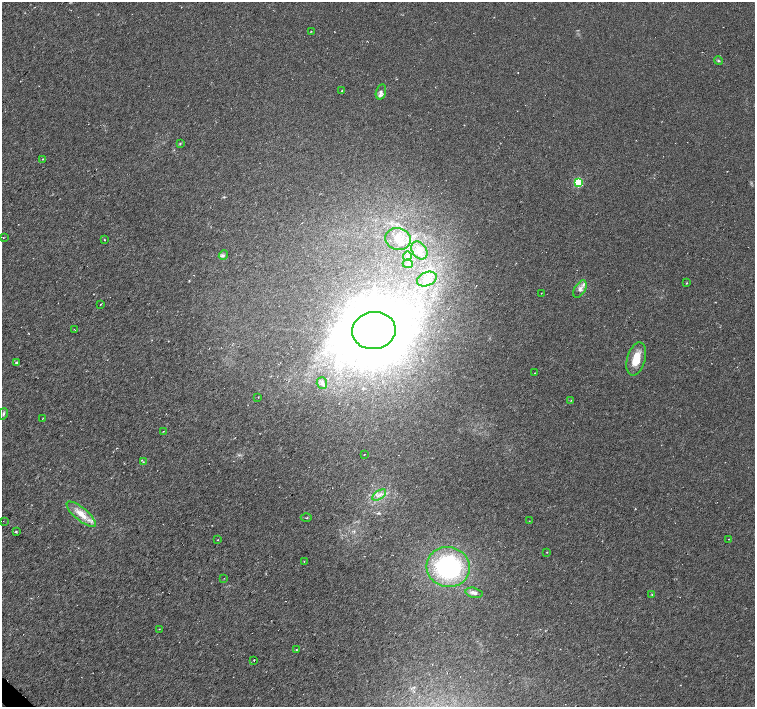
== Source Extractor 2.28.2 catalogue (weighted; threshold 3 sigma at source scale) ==
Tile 7 of 4 x 4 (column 3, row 2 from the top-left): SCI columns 3011-4516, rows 2976-4384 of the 6024 x 6017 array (HDU 1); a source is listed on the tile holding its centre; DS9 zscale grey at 2 x 2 block average (1 PNG px = mean of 2 x 2 image px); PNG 757 x 709 px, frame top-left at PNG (2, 2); each listed source drawn as its Kron ellipse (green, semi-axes under 4 px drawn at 4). Shown black and unused: <1% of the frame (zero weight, under 3 of 6 exposures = <1% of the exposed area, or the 3 px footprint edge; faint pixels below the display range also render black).
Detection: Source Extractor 2.28.2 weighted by HDU 2 'WHT'; one run over the whole footprint, this tile lists its part. Background 0.0116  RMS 0.0035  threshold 0.0144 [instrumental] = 3 sigma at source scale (4.09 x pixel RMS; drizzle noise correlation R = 1.36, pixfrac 0.8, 0.0396/0.0396 arcsec/px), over >= 5 px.
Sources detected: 53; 2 cosmic-ray / hot-pixel residue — neither listed nor drawn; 2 inside a brighter listed object's ellipse — not listed separately; the other 49 listed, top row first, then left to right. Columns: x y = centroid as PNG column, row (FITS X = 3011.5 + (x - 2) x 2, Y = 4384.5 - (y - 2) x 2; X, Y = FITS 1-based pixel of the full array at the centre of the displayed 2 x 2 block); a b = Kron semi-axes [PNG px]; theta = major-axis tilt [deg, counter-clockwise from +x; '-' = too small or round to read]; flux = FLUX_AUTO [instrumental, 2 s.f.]
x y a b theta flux
311 31 2 2 - 0.28
718 61 4 3 - 1.1
342 91 3 2 - 0.37
381 92 8 5 75 2.9
180 143 3 2 - 0.57
42 159 2 2 - 0.39
578 182 3 3 - 52
3 238 2 2 - 0.59
398 239 13 10 -15 11
104 240 2 2 - 0.8
419 250 10 7 -54 5.1
223 255 5 4 - 1.4
407 256 4 3 - 1.1
408 264 5 3 - 1.5
427 279 10 6 24 5.4
686 283 3 2 - 0.45
580 289 9 5 61 3.6
541 293 2 2 - 0.26
100 304 2 2 - 0.35
74 330 2 2 - 0.35
374 331 22 18 8 3700
636 359 17 9 74 15
16 362 3 3 - 0.9
535 373 2 2 - 0.47
322 383 6 5 - 2.7
258 397 2 2 - 0.31
571 400 2 2 - 0.32
3 414 6 3 77 1.2
43 418 3 2 - 0.31
163 431 2 2 - 0.29
364 454 2 2 - 0.38
143 462 3 2 - 0.54
379 495 8 2 33 1.9
81 514 18 6 -40 11
306 518 5 2 - 0.62
3 521 2 2 - 0.24
529 521 2 2 - 0.41
16 531 3 2 - 0.6
728 539 2 2 - 0.38
218 540 2 2 - 0.39
547 552 2 2 - 0.32
304 561 2 2 - 0.33
448 567 22 20 -13 110
224 578 2 2 - 0.36
474 593 8 5 -14 2.9
652 595 3 2 - 0.41
159 629 2 2 - 0.25
296 650 2 2 - 0.44
254 660 2 2 - 0.45
Diffuse or blended objects may show on this block-average render without a row.